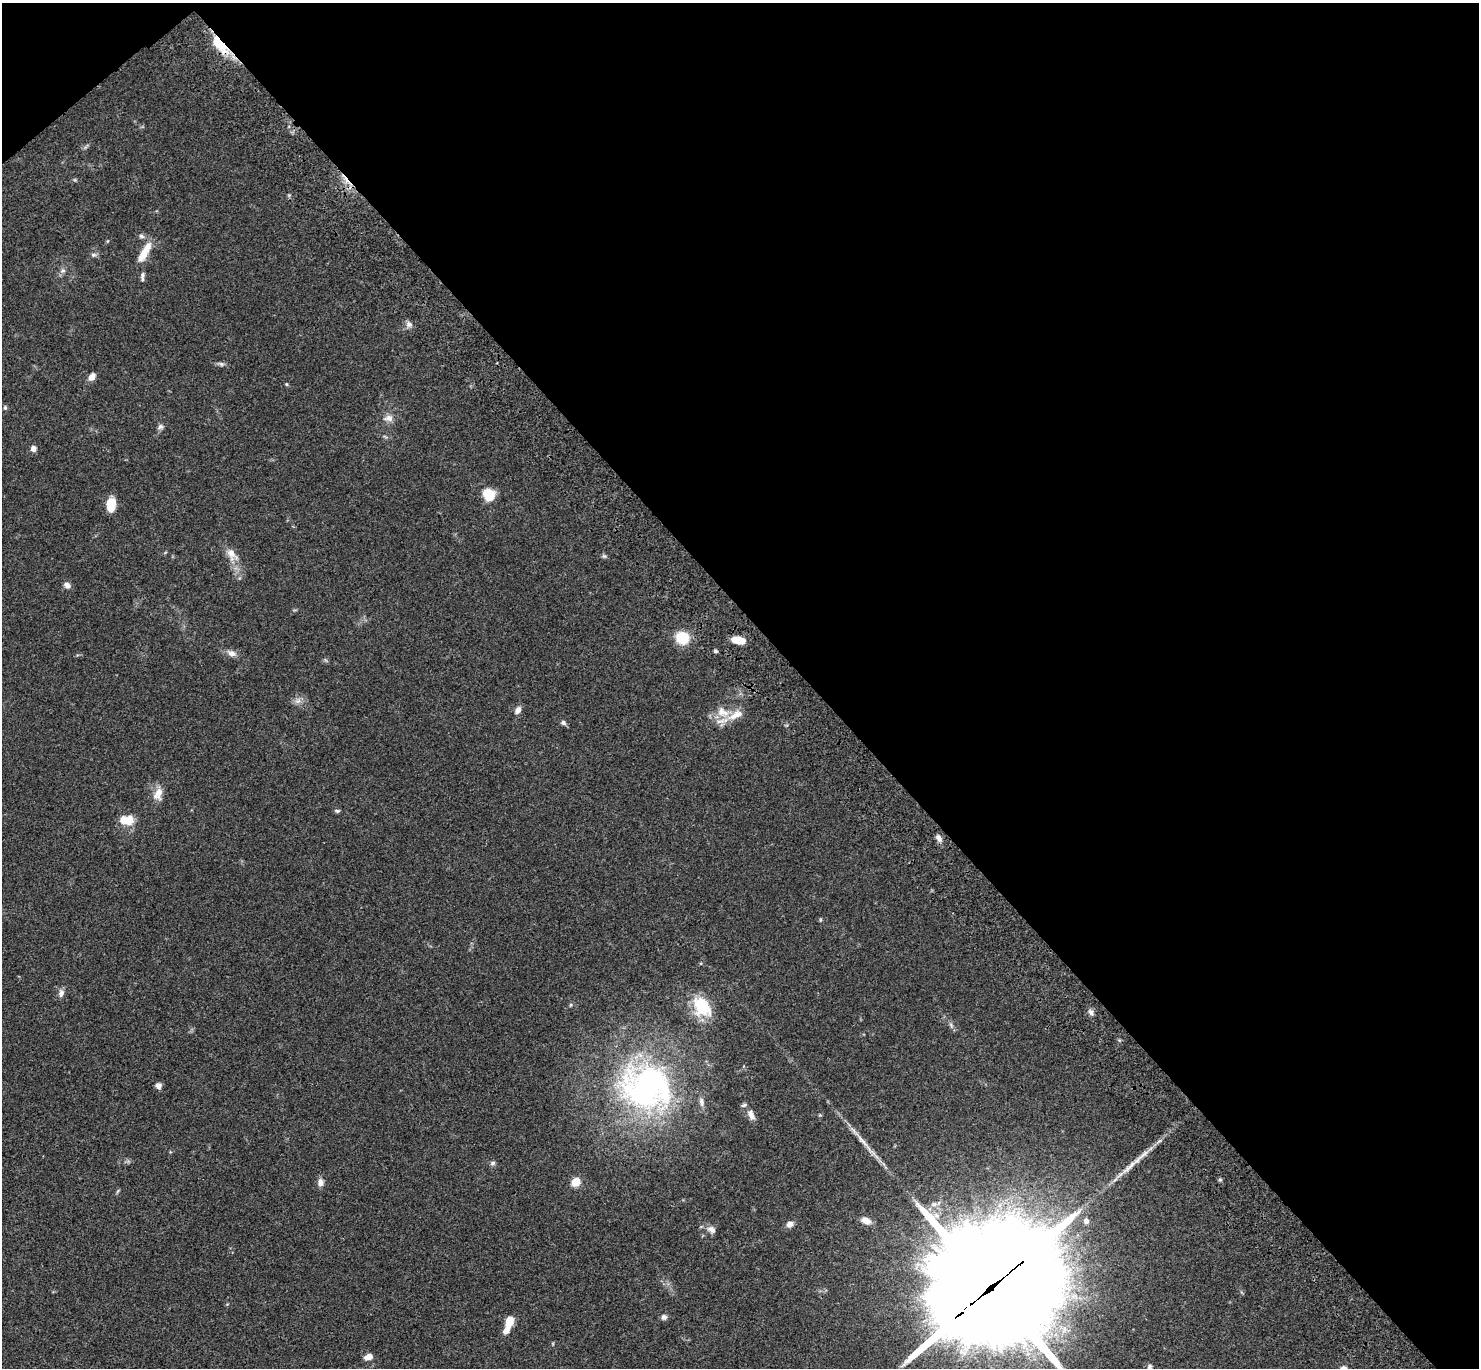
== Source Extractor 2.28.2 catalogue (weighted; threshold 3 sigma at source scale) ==
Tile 3 of 4 x 4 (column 3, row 1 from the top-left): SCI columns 3057-4533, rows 4482-5847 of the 6109 x 6091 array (HDU 1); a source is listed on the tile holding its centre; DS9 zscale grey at full resolution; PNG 1481 x 1370 px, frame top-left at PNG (2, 3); no overlay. Shown black and unused: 46% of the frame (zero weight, under 3 of 4 exposures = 6% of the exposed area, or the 3 px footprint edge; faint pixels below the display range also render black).
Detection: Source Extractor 2.28.2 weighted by HDU 2 'WHT'; one run over the whole footprint, this tile lists its part. Background 0.0461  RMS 0.0052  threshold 0.0232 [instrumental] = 3 sigma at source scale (4.5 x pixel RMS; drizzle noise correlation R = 1.50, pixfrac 1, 0.05/0.05 arcsec/px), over >= 5 px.
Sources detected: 62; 1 cosmic-ray / hot-pixel residue — not listed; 5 inside a brighter listed object's ellipse — not listed separately; the other 56 listed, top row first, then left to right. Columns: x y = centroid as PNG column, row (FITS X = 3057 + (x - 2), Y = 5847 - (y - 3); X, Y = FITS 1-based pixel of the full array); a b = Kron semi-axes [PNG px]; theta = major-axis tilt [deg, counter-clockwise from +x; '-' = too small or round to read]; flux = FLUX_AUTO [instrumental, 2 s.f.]
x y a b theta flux
219 44 29 10 -51 15
141 236 7 5 -17 1.2
107 241 5 3 - 0.43
144 252 28 8 61 8.4
93 255 7 5 0 1.2
63 271 8 6 42 1.5
142 275 9 6 80 1.4
409 324 9 8 - 2
221 364 7 5 -21 1.1
92 377 8 6 52 3.4
286 384 5 3 - 0.47
5 407 6 4 -70 0.7
389 418 12 8 4 3.3
160 427 8 7 - 1.4
33 448 6 6 - 2.3
489 495 13 12 - 9.9
111 505 14 9 85 7.9
232 555 22 12 -56 6.2
604 556 7 5 -42 0.83
67 585 8 7 - 2.1
682 638 10 9 - 17
739 640 13 7 -11 7.5
715 651 5 4 - 0.76
232 653 11 8 -17 2.8
298 701 9 6 20 2
518 710 10 7 58 2.3
723 712 21 13 -24 7.9
563 723 7 6 - 1.2
158 794 17 10 71 5.2
337 811 7 5 -1 0.82
126 820 18 10 -6 8.3
939 838 11 6 -59 2.1
820 920 5 3 - 0.49
61 993 11 7 79 2
702 1007 28 20 -54 18
1091 1012 10 6 -68 1.7
951 1025 7 4 -47 1.1
159 1086 7 7 - 1.9
646 1087 65 57 -14 130
751 1115 13 7 -63 3
863 1141 27 6 -48 5.2
492 1163 7 6 - 1.1
1129 1167 31 6 44 6.2
1220 1180 6 4 -18 0.68
320 1182 9 7 90 2.6
576 1182 8 7 - 7
934 1204 9 6 11 1.9
866 1220 12 7 -23 3.9
1086 1221 7 6 - 2.1
790 1224 8 6 23 2.4
711 1230 12 8 -30 2.6
991 1288 54 34 38 21000
664 1317 7 7 - 1.5
509 1321 14 8 68 6.8
368 1357 10 6 16 2.9
1150 1367 7 6 - 1.1
Overlapping masked pixels (flux is a lower limit): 2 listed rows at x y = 219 44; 991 1288
Isophote crosses this tile's border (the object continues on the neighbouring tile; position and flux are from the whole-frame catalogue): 2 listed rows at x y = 991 1288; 1150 1367